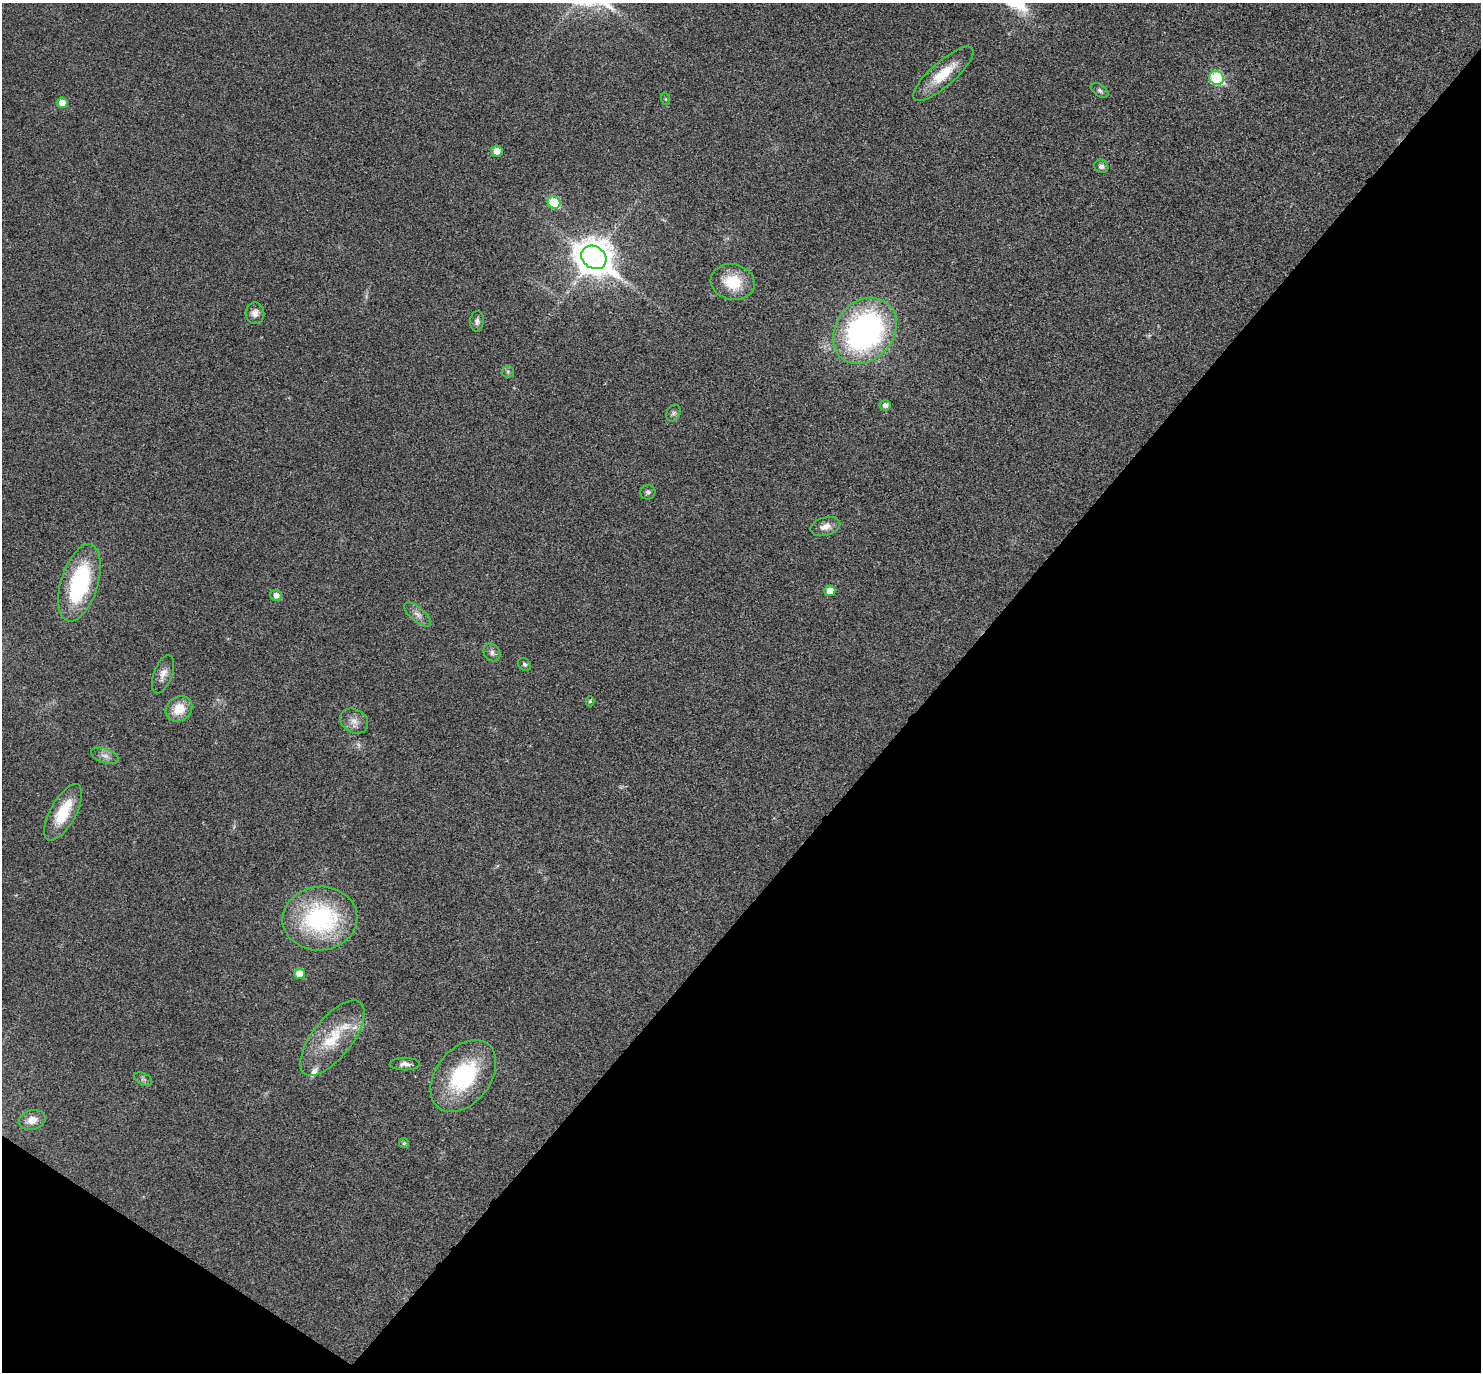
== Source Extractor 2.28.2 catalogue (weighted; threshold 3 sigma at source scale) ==
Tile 15 of 4 x 4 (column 3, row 4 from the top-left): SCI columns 2964-4442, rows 295-1664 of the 5923 x 5927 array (HDU 1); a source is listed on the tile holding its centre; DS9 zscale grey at full resolution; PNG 1483 x 1374 px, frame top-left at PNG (2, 3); each listed source drawn as its Kron ellipse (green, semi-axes under 4 px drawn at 4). Shown black and unused: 39% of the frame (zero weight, under 3 of 4 exposures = <1% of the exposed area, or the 3 px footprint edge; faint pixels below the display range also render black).
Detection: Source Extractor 2.28.2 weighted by HDU 2 'WHT'; one run over the whole footprint, this tile lists its part. Background 0.0226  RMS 0.0056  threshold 0.0254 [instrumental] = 3 sigma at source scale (4.5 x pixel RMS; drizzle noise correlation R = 1.50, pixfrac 1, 0.05/0.05 arcsec/px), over >= 5 px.
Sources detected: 40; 2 inside a brighter listed object's ellipse — not listed separately; the other 38 listed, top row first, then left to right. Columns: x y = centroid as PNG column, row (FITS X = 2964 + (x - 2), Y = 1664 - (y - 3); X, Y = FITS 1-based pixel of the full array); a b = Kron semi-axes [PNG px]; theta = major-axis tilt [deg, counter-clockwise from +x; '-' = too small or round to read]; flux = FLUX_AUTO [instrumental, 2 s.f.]
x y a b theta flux
943 74 38 12 41 17
1217 78 7 6 - 49
1100 90 10 5 -37 1.5
666 99 6 4 -71 0.64
62 103 5 5 - 6.2
497 151 5 5 - 5.4
1101 166 7 6 - 2
554 202 6 6 - 28
594 257 13 11 -35 1300
733 282 22 18 -12 17
255 313 11 9 88 3.7
477 321 10 7 85 2
865 331 36 29 51 160
508 372 6 5 - 1.1
885 405 5 5 - 2.7
673 413 9 6 57 1.6
648 492 8 7 - 1.4
825 527 15 9 14 4.6
79 583 40 18 73 63
830 591 5 5 - 5.8
276 595 6 5 - 3.4
418 614 16 7 -41 3.5
492 652 9 7 -56 2.4
525 664 7 5 -44 1.2
163 674 20 9 70 4.6
590 701 5 4 - 0.88
179 709 14 12 40 12
354 721 15 11 -31 5
105 756 14 7 -18 3.1
63 812 31 13 61 20
320 919 37 32 7 79
299 974 5 5 - 11
332 1038 45 20 52 26
405 1064 15 6 1 2.7
463 1076 40 27 52 56
143 1079 10 5 -27 1.6
32 1120 13 9 14 5.8
404 1143 5 5 - 0.91